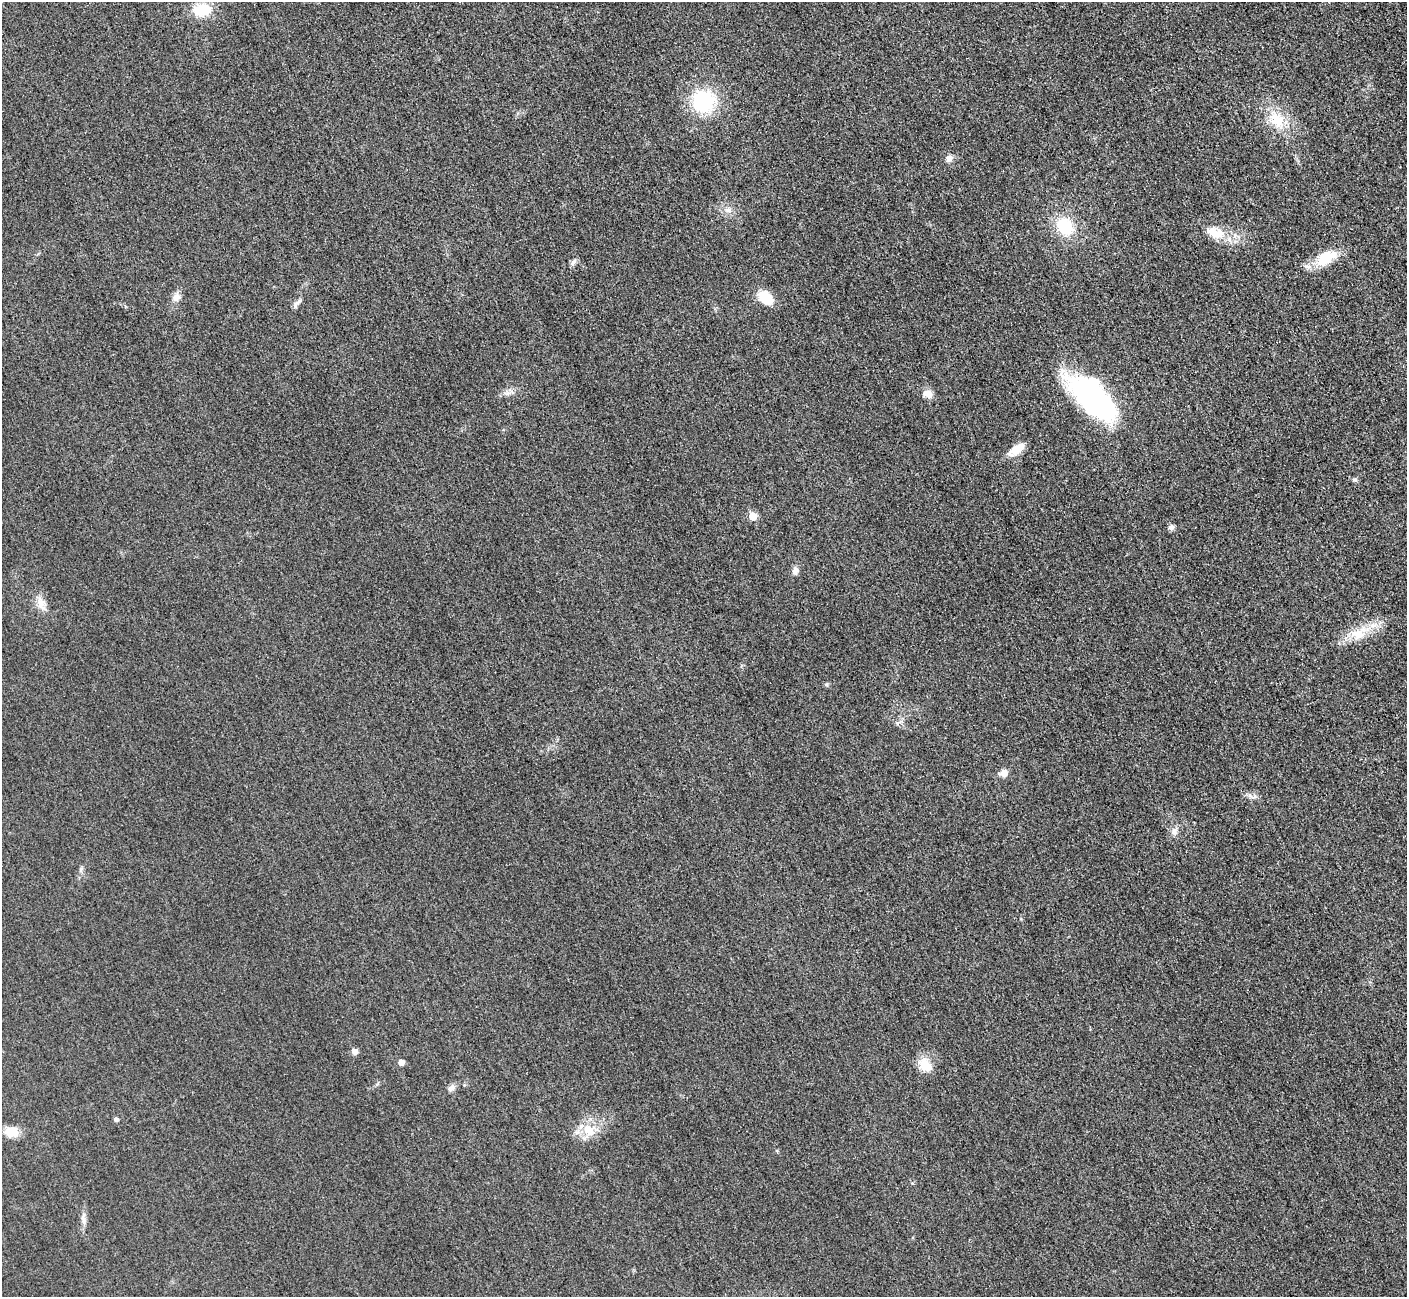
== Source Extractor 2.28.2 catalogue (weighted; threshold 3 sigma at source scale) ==
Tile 10 of 4 x 4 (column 2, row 3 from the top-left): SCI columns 1470-2874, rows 1489-2783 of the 5705 x 5671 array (HDU 1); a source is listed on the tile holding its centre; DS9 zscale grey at full resolution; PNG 1409 x 1299 px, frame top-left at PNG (2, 2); no overlay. Nothing masked; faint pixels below the display range render black.
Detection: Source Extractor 2.28.2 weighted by HDU 2 'WHT'; one run over the whole footprint, this tile lists its part. Background 0.0196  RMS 0.0051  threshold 0.0227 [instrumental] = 3 sigma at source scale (4.5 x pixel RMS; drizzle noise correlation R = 1.50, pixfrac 1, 0.05/0.05 arcsec/px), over >= 5 px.
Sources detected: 32; all 32 listed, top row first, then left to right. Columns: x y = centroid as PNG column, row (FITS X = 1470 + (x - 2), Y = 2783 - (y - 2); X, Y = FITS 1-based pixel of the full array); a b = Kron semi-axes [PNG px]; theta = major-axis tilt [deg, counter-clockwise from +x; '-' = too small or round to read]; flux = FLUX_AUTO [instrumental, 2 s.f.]
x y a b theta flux
202 10 19 13 5 14
703 101 24 23 - 33
1277 120 25 17 -48 14
949 158 10 8 46 2.3
728 210 9 6 0 2.2
1065 226 18 15 -47 19
1215 232 30 15 -18 11
1326 258 30 16 36 13
573 263 9 6 80 1.5
176 297 11 9 61 3.1
766 298 16 11 -40 13
296 304 14 6 64 2
928 394 13 9 -27 3.7
1093 398 55 24 -45 110
1017 449 22 9 35 6.3
1354 480 8 4 -8 0.91
753 516 6 6 - 9.2
1171 527 7 7 - 1.7
795 571 11 7 81 2.3
41 603 13 10 -80 4.2
1357 634 21 13 -7 8.9
826 685 6 4 -29 0.8
1004 773 8 7 - 3.6
1174 831 12 8 87 2.8
354 1051 6 6 - 3
401 1062 5 5 - 3.2
925 1065 20 15 -55 7.5
451 1088 10 7 43 2.2
116 1119 6 5 - 0.96
589 1131 20 14 -47 8.9
11 1132 14 10 -7 8.6
83 1219 15 6 -77 2.3
Unlisted compact peaks at least as high as the median listed source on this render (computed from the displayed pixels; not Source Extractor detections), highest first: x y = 897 723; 507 393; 1255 796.